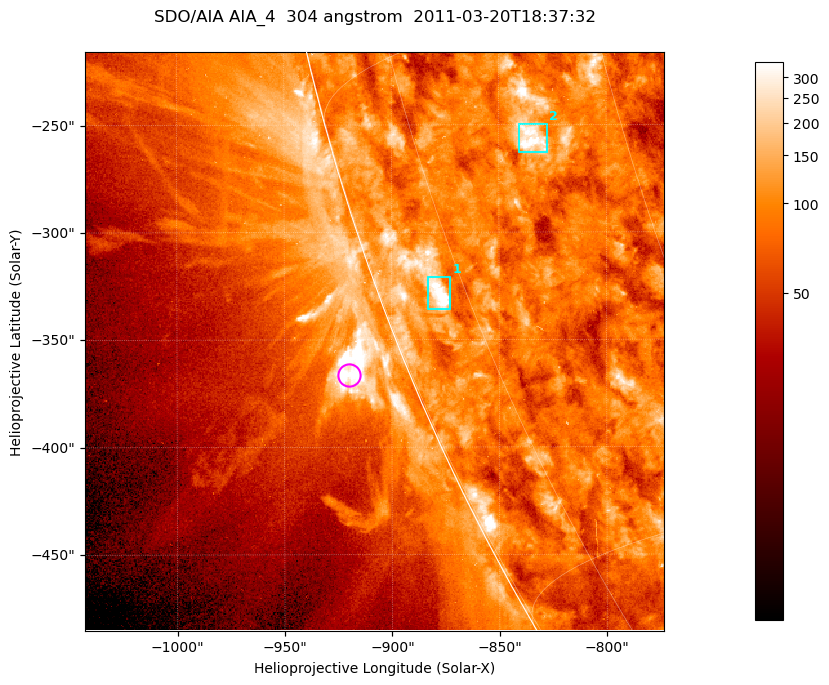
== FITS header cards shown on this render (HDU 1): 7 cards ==
TELESCOP= 'SDO/AIA '           / For AIA: SDO/AIA
INSTRUME= 'AIA_4   '           / For AIA: AIA_ATA1, AIA_ATA2, AIA_ATA3 or AIA_AT
WAVELNTH=                  304 / [angstrom] Wavelength
WAVEUNIT= 'angstrom'           / Wavelength unit: angstrom
DATE-OBS= '2011-03-20T18:37:32.131' / [ISO] Date when observation started; ISO 8
CTYPE1  = 'HPLN-TAN'           / CTYPE1; Typically HPLN
CTYPE2  = 'HPLT-TAN'           / CTYPE2; Typically HPLT

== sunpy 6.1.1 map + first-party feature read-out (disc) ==
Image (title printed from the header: SDO/AIA AIA_4  304 angstrom  2011-03-20T18:37:32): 449 x 449 px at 0.6 arcsec/px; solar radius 964 arcsec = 1606 px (partial field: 1.1% of the solar disc is inside the frame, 45% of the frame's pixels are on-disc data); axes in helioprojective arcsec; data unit not stated in the header (colour bar unlabelled)
Orientation: roll -0.132 deg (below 1 deg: not rotated)
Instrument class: DISC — disc imager (sunpy class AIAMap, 304 A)
Bright regions (active regions / flare kernels): reference = the on-disc median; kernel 5 px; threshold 5 sigma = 147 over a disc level ~87.7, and >= 1.15x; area >= 201 px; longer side >= 5 px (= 3 arcsec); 2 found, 2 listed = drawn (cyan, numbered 1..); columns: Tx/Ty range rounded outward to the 2 arcsec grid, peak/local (2 s.f.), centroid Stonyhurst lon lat
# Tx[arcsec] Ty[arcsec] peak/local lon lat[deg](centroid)
1 -884..-872 -336..-320 6.7 -78 -22
2 -842..-826 -264..-248 4.2 -66 -18
Off-limb structures (1.02-1.3 R_sun): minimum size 100 px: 13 found; the strongest spans PA ~110..115 deg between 1.02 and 1.05 R_sun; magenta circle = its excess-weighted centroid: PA ~110 deg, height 1.03 R_sun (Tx ~-920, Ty ~-366 arcsec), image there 3.6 x the reference